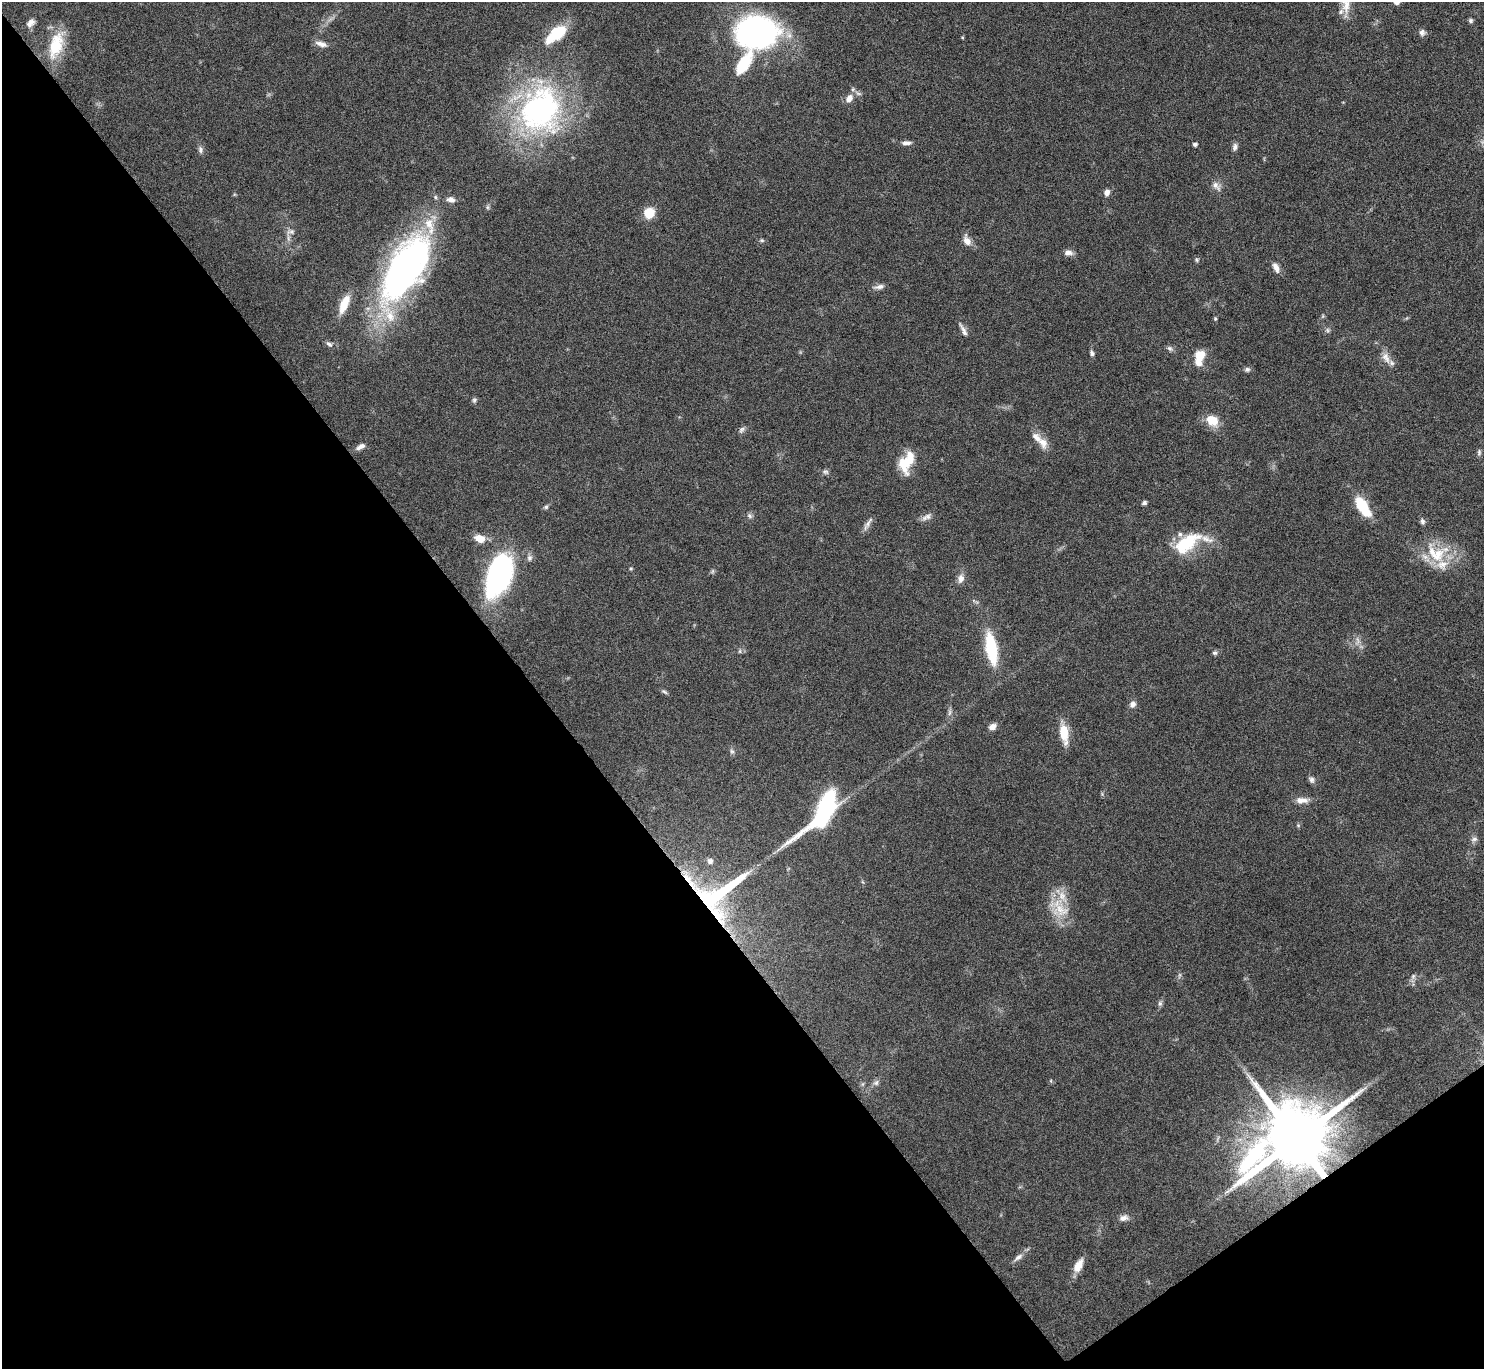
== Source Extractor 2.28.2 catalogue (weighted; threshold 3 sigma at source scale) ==
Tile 14 of 4 x 4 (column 2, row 4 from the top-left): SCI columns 1491-2972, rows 172-1538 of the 5943 x 5938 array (HDU 1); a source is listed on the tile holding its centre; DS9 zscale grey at full resolution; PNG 1486 x 1371 px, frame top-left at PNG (2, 2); no overlay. Shown black and unused: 39% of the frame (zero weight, under 4 of 8 exposures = <1% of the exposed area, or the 3 px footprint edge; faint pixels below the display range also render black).
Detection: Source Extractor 2.28.2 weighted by HDU 2 'WHT'; one run over the whole footprint, this tile lists its part. Background 0.0651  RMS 0.0049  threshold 0.0201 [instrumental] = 3 sigma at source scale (4.09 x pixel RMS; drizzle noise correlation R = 1.36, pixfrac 0.8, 0.05/0.05 arcsec/px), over >= 5 px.
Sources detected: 97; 1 too faint to see at this stretch — not listed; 9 inside a brighter listed object's ellipse — not listed separately; the other 87 listed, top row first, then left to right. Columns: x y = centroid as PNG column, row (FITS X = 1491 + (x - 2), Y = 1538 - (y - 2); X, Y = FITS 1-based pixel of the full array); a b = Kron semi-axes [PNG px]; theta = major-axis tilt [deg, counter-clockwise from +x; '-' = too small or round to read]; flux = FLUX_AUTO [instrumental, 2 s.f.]
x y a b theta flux
1397 2 8 6 35 2.3
1346 4 25 11 85 6.2
1471 21 7 5 -48 0.92
30 23 12 8 47 2.6
755 32 29 23 4 150
1422 32 8 7 - 1.7
556 33 24 11 39 19
321 44 16 6 -17 2.7
56 45 36 16 73 17
744 63 31 12 58 16
849 98 11 8 52 3.7
540 110 64 54 73 110
906 143 12 5 3 1.9
1195 144 5 4 - 1
1235 147 10 6 77 1.6
200 150 9 6 -80 1.5
1216 186 15 8 -48 2.7
1107 192 6 5 - 3
451 200 10 7 -10 2.1
487 207 7 4 90 0.73
649 213 13 12 - 6.9
291 232 12 7 11 1.9
762 240 6 5 - 0.7
967 240 14 8 -65 3.5
1068 253 11 7 2 2.2
1197 260 6 5 - 0.73
1276 267 13 7 -65 2.7
405 268 80 35 59 160
879 287 15 6 12 2
344 304 21 8 66 9.4
1215 319 5 4 - 0.55
963 330 18 5 -63 2.1
1327 330 7 4 -71 0.83
329 344 9 5 -38 1.3
1170 348 8 6 -36 1.2
1092 353 7 5 -78 1.2
1199 357 20 11 78 7.6
1386 358 18 9 -63 4
1247 369 7 6 - 1.2
474 400 7 6 - 0.92
1212 420 15 11 -35 8
741 430 9 6 57 1.3
1043 443 16 11 -58 4.5
360 447 13 6 27 2.3
1479 452 9 5 90 1
907 462 26 14 66 12
826 472 8 6 -28 1.2
1144 503 5 4 - 1.1
1362 506 20 9 -56 19
546 507 6 5 - 0.87
750 516 8 6 -46 1.2
928 517 9 8 - 2
1422 522 8 6 -71 1.2
868 524 22 5 58 2.1
480 538 10 7 -21 6.1
1187 543 37 18 37 21
1437 555 24 18 51 15
529 558 9 7 80 1.5
631 568 5 5 - 0.56
713 571 7 4 71 0.7
499 575 42 22 68 86
961 579 11 7 81 2.8
991 648 28 10 -80 28
740 651 6 4 72 0.64
1215 653 7 6 - 0.98
664 692 10 4 -30 0.96
1133 704 8 8 - 2
949 712 9 4 81 1.2
992 726 9 7 25 2.5
1064 733 22 9 -82 9.9
732 751 7 5 -43 1
1312 780 9 7 -58 1.5
1302 800 18 8 -1 3.7
823 812 57 18 51 62
1298 825 6 4 -19 0.56
1474 839 9 6 20 1.4
710 861 8 7 - 1.6
717 895 54 31 33 88
1060 909 31 20 -57 13
1179 975 9 4 77 0.85
1413 976 7 5 47 1.1
1160 1003 8 6 75 1.2
876 1083 8 7 - 1.4
1296 1139 21 16 32 5900
1124 1218 12 8 15 2.3
1018 1257 15 6 36 2.4
1078 1265 17 8 63 5.1
Overlapping masked pixels (flux is a lower limit): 2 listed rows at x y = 717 895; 1296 1139
Isophote crosses this tile's border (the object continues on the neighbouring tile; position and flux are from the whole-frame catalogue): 2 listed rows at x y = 1397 2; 1346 4